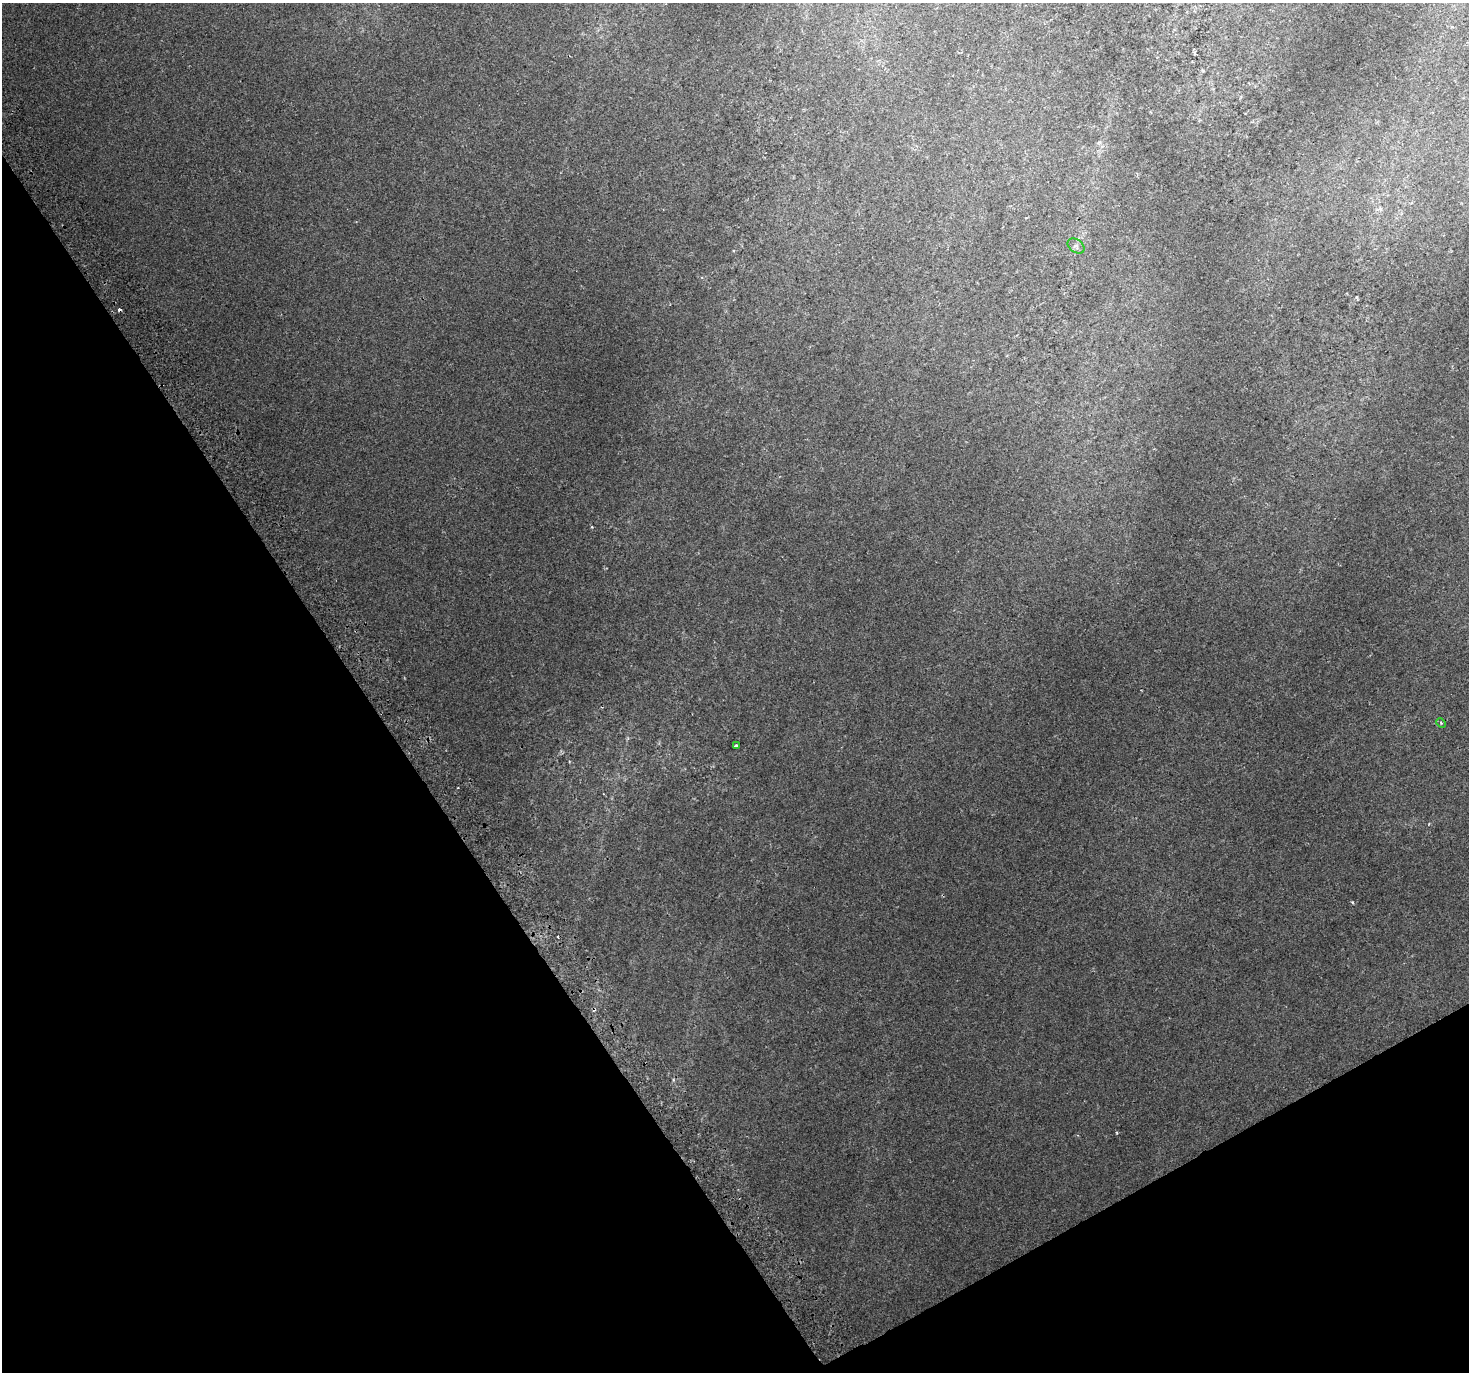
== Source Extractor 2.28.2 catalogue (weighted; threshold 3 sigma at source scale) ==
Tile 14 of 4 x 4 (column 2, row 4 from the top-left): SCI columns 1508-2974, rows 199-1568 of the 5943 x 5816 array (HDU 1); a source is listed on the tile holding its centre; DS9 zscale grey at full resolution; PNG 1471 x 1374 px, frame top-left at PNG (2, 3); each listed source drawn as its Kron ellipse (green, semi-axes under 4 px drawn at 4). Shown black and unused: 31% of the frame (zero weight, under 2 of 3 exposures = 3% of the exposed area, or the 3 px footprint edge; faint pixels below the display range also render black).
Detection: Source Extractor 2.28.2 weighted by HDU 2 'WHT'; one run over the whole footprint, this tile lists its part. Background 0.0214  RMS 0.0069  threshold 0.0309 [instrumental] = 3 sigma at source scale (4.5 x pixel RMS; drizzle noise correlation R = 1.50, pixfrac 1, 0.0396/0.0396 arcsec/px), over >= 5 px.
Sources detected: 5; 2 cosmic-ray / hot-pixel residue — neither listed nor drawn; the other 3 listed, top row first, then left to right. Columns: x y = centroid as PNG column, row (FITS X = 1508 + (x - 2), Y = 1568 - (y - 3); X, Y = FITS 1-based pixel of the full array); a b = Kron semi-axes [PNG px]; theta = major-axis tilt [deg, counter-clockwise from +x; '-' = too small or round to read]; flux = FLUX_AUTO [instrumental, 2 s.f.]
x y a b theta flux
1076 246 9 6 -37 1.9
1441 723 5 3 - 0.74
736 746 4 4 - 3.8